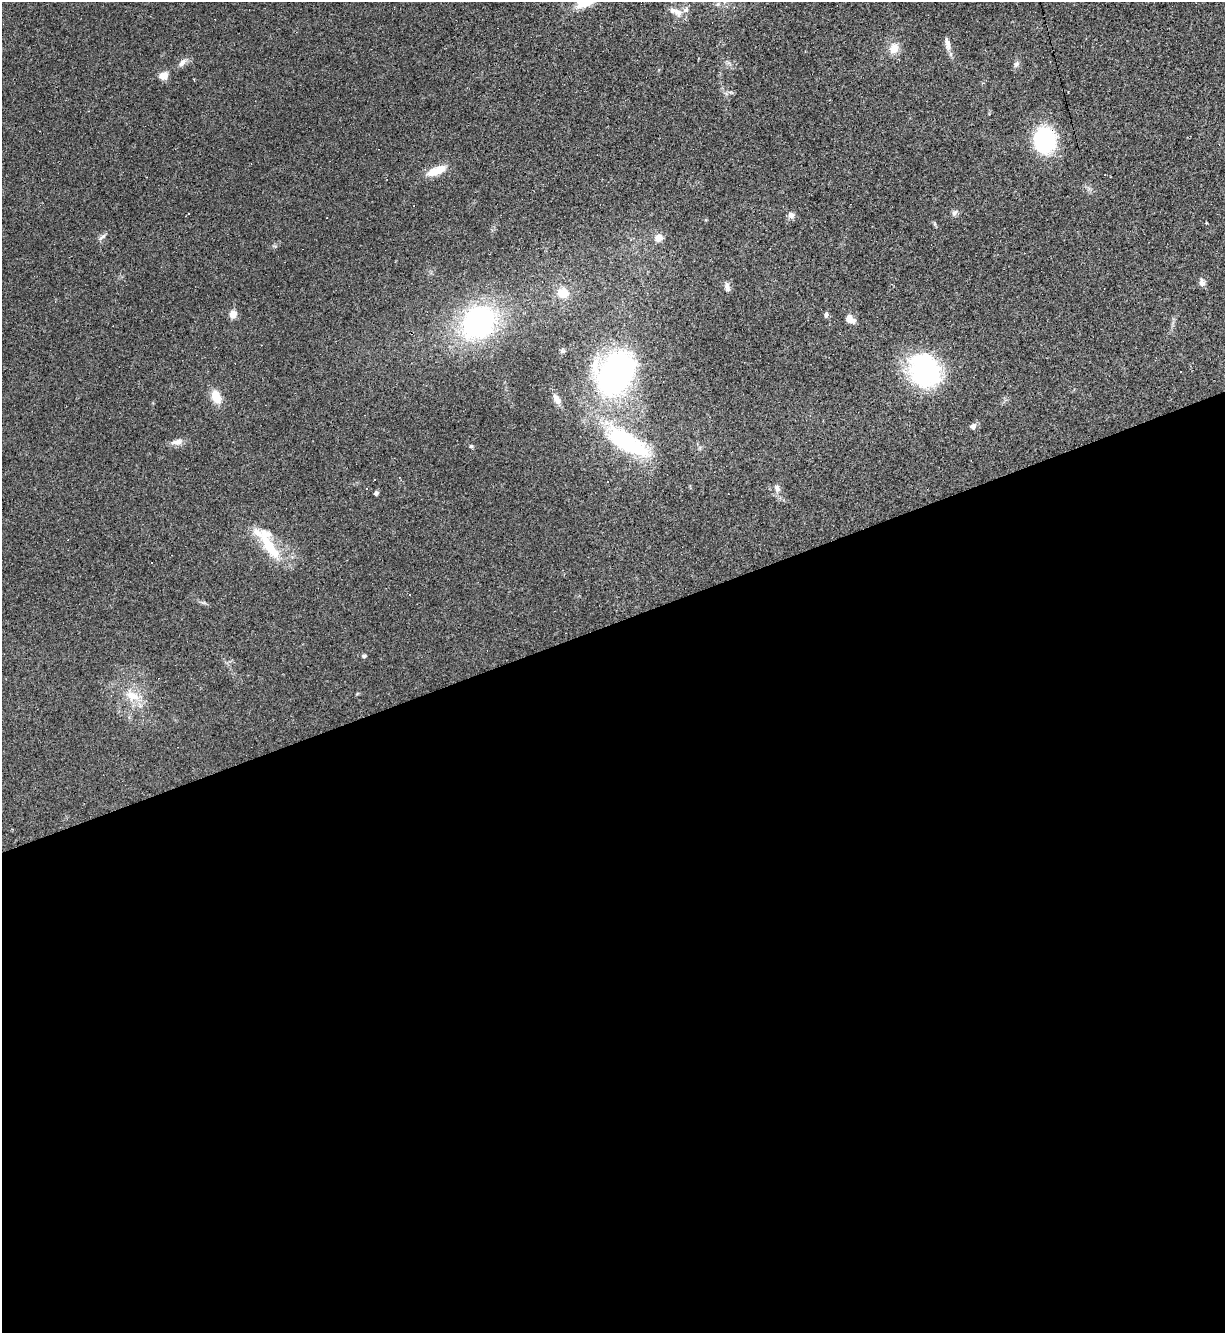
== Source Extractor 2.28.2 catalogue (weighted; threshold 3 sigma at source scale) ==
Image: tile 15 of 4 x 4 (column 3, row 4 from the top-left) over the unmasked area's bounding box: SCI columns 2594-3816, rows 1-1331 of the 5310 x 5323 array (HDU 1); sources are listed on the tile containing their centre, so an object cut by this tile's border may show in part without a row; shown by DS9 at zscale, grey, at full resolution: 1 PNG px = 1 image px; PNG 1227 x 1335 px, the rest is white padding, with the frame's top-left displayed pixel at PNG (2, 2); no overlay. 53% of this frame is shown black and not used: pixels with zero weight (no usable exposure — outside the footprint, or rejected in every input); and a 3 px margin inside the footprint's outer edge (the drizzle kernel's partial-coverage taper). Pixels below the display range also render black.
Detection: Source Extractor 2.28.2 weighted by HDU 2 'WHT'; one run over the whole footprint, this tile lists its part. Background 0.0585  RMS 0.0068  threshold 0.0307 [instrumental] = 3 sigma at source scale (4.5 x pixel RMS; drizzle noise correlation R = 1.50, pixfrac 1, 0.05/0.05 arcsec/px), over >= 5 px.
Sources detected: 53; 9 cosmic-ray / hot-pixel residue — not listed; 5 inside a brighter listed object's ellipse — not listed separately; the other 39 listed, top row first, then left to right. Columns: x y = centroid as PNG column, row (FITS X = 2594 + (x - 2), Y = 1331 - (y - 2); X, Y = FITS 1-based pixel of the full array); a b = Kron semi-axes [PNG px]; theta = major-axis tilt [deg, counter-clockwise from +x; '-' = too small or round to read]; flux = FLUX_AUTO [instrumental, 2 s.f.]
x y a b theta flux
678 13 11 9 -75 4.3
947 43 18 6 -76 4.3
894 48 14 11 67 7.5
182 63 13 7 51 3.2
1016 64 9 6 53 2
164 76 11 9 12 5.3
1045 140 21 17 -87 67
437 171 27 9 22 12
1105 175 3 2 - 0.88
954 213 10 6 55 2
791 215 9 8 - 2.7
101 237 13 5 36 2.1
659 238 8 8 - 6.1
1202 283 9 7 -72 3.1
727 287 12 6 -79 3
563 293 10 9 - 12
233 314 7 7 - 6.3
826 314 7 5 74 1.7
850 319 11 7 -43 6
478 322 25 23 45 140
924 371 33 28 -62 95
1181 372 3 2 - 0.88
616 373 36 27 55 210
216 397 13 9 -68 12
557 399 14 8 -60 4.4
973 426 7 7 - 2.6
177 442 16 8 8 4.2
627 442 59 21 -31 76
471 446 5 5 - 0.91
375 479 3 2 - 0.73
607 482 3 3 - 0.56
777 488 11 7 -68 3
376 493 4 4 - 2.2
269 546 43 12 -59 26
151 563 2 2 - 0.58
409 594 3 3 - 21
364 656 4 4 - 1.7
357 694 6 3 20 0.69
132 696 22 14 -26 14